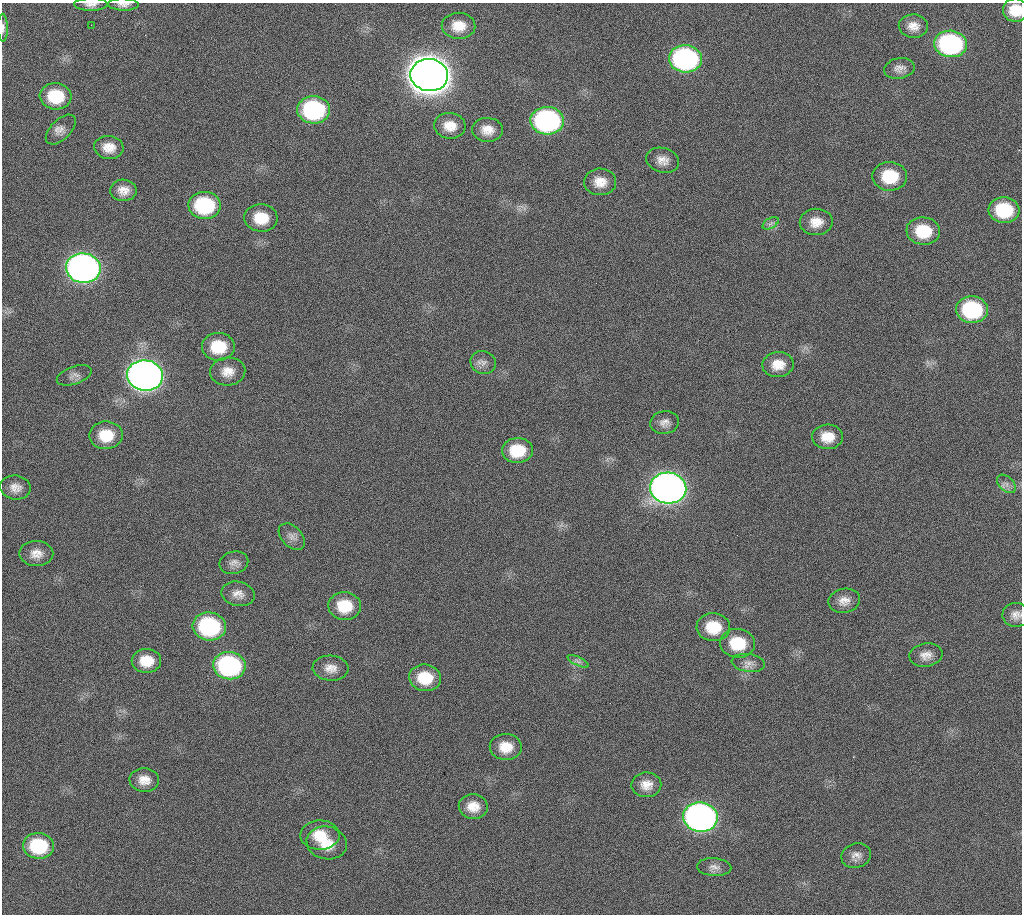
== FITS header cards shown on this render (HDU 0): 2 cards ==
NAXIS1  =                 1020 / length of data axis 1
NAXIS2  =                 912  / length of data axis 2

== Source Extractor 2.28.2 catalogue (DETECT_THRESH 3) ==
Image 1020 x 912 px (HDU 0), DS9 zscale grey, 1 PNG px = 1 image px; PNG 1024 x 916 px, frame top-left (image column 1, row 912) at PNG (2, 3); each listed source drawn as its Kron ellipse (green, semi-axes under 4 px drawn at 4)
Background 360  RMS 19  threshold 56.7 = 3 sigma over >= 5 px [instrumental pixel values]
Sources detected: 70; all 70 listed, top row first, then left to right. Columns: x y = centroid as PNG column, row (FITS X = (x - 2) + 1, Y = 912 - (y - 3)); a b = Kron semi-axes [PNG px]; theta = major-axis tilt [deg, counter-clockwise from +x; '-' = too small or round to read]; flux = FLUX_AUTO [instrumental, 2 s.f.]
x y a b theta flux
91 4 17 6 1 6.8e+03
123 4 15 6 -1 6.3e+03
1015 10 12 11 - 2.7e+04
91 25 2 2 - 8.6e+03
459 26 17 13 -2 2.2e+04
913 26 14 11 -3 1.4e+04
3 28 14 5 -89 5.1e+03
950 44 16 13 -6 2.3e+05
685 59 16 13 -5 3.2e+05
899 68 15 10 10 9.7e+03
429 75 19 16 -7 4.3e+06
56 96 16 13 -5 5.4e+04
314 110 16 13 -3 1.8e+05
547 121 16 14 -2 3.2e+05
450 126 16 13 -6 2.0e+04
61 129 19 10 44 9.6e+03
487 130 15 12 -4 1.7e+04
109 147 14 11 -8 1.7e+04
663 160 17 12 -17 1.3e+04
890 176 17 14 -2 5.3e+04
600 182 16 13 -1 1.9e+04
123 190 13 10 -3 1.4e+04
204 205 16 13 -2 1.1e+05
1004 210 15 13 -4 7.0e+04
261 218 17 14 -6 3.4e+04
816 222 16 13 1 1.9e+04
771 223 9 5 31 4.0e+03
923 231 17 13 -6 5.1e+04
83 268 17 15 -6 9.7e+05
972 310 16 13 -6 1.3e+05
218 347 16 14 0 4.7e+04
483 363 13 11 -23 8.2e+03
778 365 15 12 7 2.0e+04
228 372 17 14 4 1.8e+04
74 375 18 8 19 7.4e+03
145 375 18 15 -7 1.4e+06
665 423 14 11 8 9.8e+03
106 435 17 14 1 3.6e+04
828 437 15 12 3 2.3e+04
517 450 15 12 4 4.4e+04
1006 484 11 7 -43 6.4e+03
15 488 15 12 -8 1.3e+04
668 488 18 15 -4 1.4e+06
292 537 15 10 -45 8.4e+03
36 554 17 12 -1 1.4e+04
234 563 14 11 13 8.8e+03
238 594 17 12 -12 1.2e+04
844 601 16 12 10 1.3e+04
345 606 16 14 -3 4.1e+04
1016 615 14 12 2 1.0e+04
209 626 16 14 -5 1.6e+05
713 627 17 14 -4 4.1e+04
738 643 17 14 -5 4.8e+04
926 655 17 11 9 1.2e+04
146 661 15 12 1 2.7e+04
578 661 11 3 -26 3.3e+03
748 663 17 9 -8 8.9e+03
229 666 16 13 -7 2.3e+05
330 668 18 12 -3 1.5e+04
425 678 16 13 -8 4.1e+04
506 747 16 13 -2 2.4e+04
144 780 15 12 -3 1.5e+04
646 785 15 12 1 1.5e+04
473 806 14 12 -4 2.0e+04
700 817 17 14 -8 8.1e+05
320 835 19 14 1 2.9e+04
327 843 20 16 -11 3.3e+04
38 846 15 13 -6 7.7e+04
856 856 15 12 19 9.8e+03
714 867 17 9 -4 8.2e+03
At the frame edge (FLAGS 8, measured only in part): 5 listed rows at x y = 91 4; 123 4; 1015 10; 3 28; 1016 615